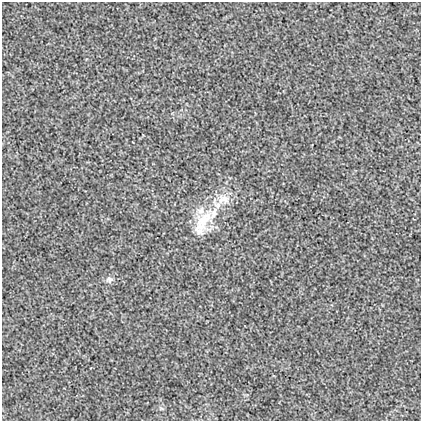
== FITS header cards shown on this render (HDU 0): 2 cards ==
NAXIS1  =                  419
NAXIS2  =                  419

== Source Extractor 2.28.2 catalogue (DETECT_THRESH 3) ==
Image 419 x 419 px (HDU 0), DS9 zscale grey, 1 PNG px = 1 image px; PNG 423 x 423 px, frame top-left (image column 1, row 419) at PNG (2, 2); no overlay
Background 7.36e-04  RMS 0.019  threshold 0.0566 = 3 sigma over >= 5 px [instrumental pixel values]
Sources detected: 3; all 3 listed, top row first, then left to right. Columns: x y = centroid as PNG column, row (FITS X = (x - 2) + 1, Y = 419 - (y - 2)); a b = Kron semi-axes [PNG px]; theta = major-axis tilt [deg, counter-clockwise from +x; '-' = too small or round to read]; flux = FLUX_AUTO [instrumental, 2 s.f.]
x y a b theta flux
223 199 20 14 5 21
203 220 36 19 52 50
109 280 9 9 - 4.7